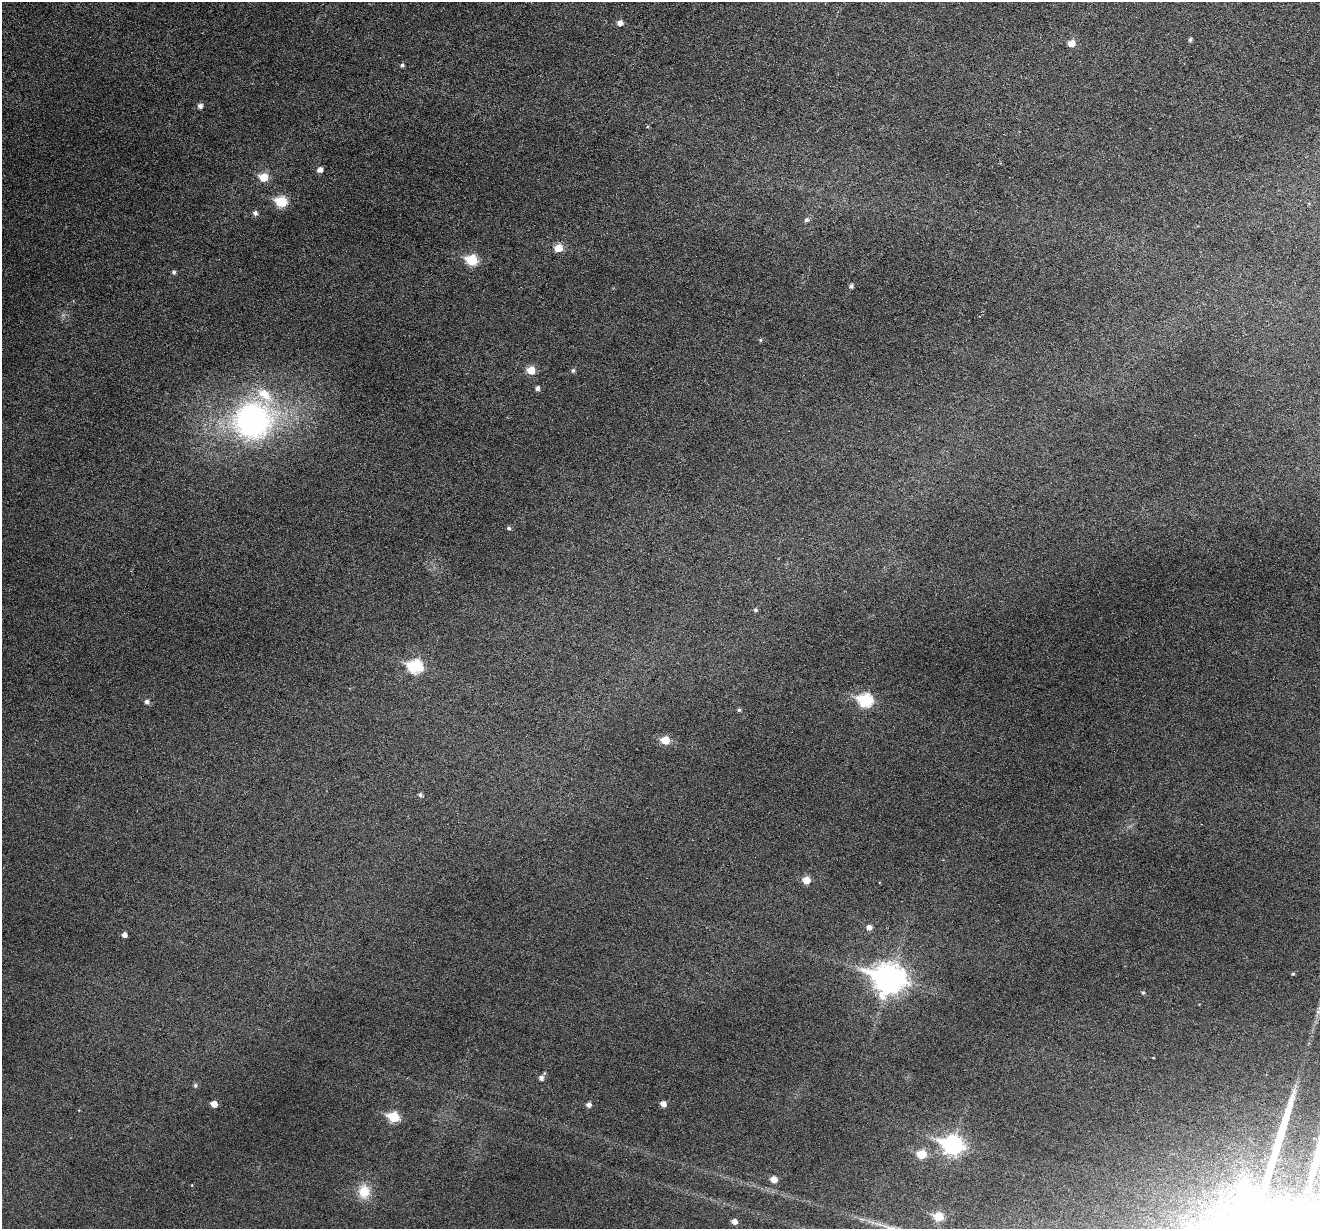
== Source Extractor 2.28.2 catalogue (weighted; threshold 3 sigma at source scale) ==
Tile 10 of 4 x 4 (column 2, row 3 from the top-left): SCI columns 1319-2636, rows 1357-2583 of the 5274 x 5294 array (HDU 1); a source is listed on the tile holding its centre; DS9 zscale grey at full resolution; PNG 1322 x 1231 px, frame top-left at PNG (2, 2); no overlay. Nothing masked; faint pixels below the display range render black.
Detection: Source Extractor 2.28.2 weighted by HDU 2 'WHT'; one run over the whole footprint, this tile lists its part. Background 0.0483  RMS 0.0059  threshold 0.0241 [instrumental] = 3 sigma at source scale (4.09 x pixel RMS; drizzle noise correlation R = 1.36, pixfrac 0.8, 0.05/0.05 arcsec/px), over >= 5 px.
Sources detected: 46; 1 long thin detection or spike segment (spike, bleed or trail) — not listed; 1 inside a brighter listed object's ellipse — not listed separately; the other 44 listed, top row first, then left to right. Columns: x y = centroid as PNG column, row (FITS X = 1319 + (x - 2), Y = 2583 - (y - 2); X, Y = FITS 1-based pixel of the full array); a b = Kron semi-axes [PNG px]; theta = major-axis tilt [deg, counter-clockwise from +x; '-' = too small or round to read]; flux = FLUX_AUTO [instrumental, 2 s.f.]
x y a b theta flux
620 23 5 5 - 3
1190 40 5 4 - 1.1
1072 43 6 5 - 6.1
402 65 5 4 - 1.1
200 106 6 5 - 2.1
320 170 5 5 - 3.2
264 177 6 6 - 14
281 202 7 6 - 30
255 213 5 5 - 1.8
806 220 6 5 - 1.5
558 248 6 6 - 9.9
471 260 6 6 - 29
174 272 5 5 - 1.1
851 286 4 4 - 1.6
760 340 5 4 - 0.7
531 370 6 6 - 11
573 370 5 5 - 1.1
537 388 5 4 - 1.7
253 421 45 42 22 130
509 528 5 5 - 1.2
756 610 5 4 - 0.94
415 666 8 7 - 57
865 700 8 7 - 55
147 702 5 5 - 1.8
739 710 4 4 - 1
665 740 6 5 - 12
420 795 5 5 - 1.3
806 880 6 6 - 7.7
869 928 6 5 - 3
124 935 4 4 - 2.5
889 979 13 10 -15 670
1143 993 5 4 - 0.82
541 1078 5 5 - 2
195 1085 6 5 - 0.93
214 1104 5 5 - 5.1
663 1104 5 5 - 3.5
588 1105 5 5 - 2.3
394 1117 7 6 - 25
952 1145 10 8 -16 190
922 1154 6 6 - 16
774 1179 6 5 - 5.2
364 1192 17 13 -88 11
938 1217 6 5 - 17
734 1222 5 5 - 3.3